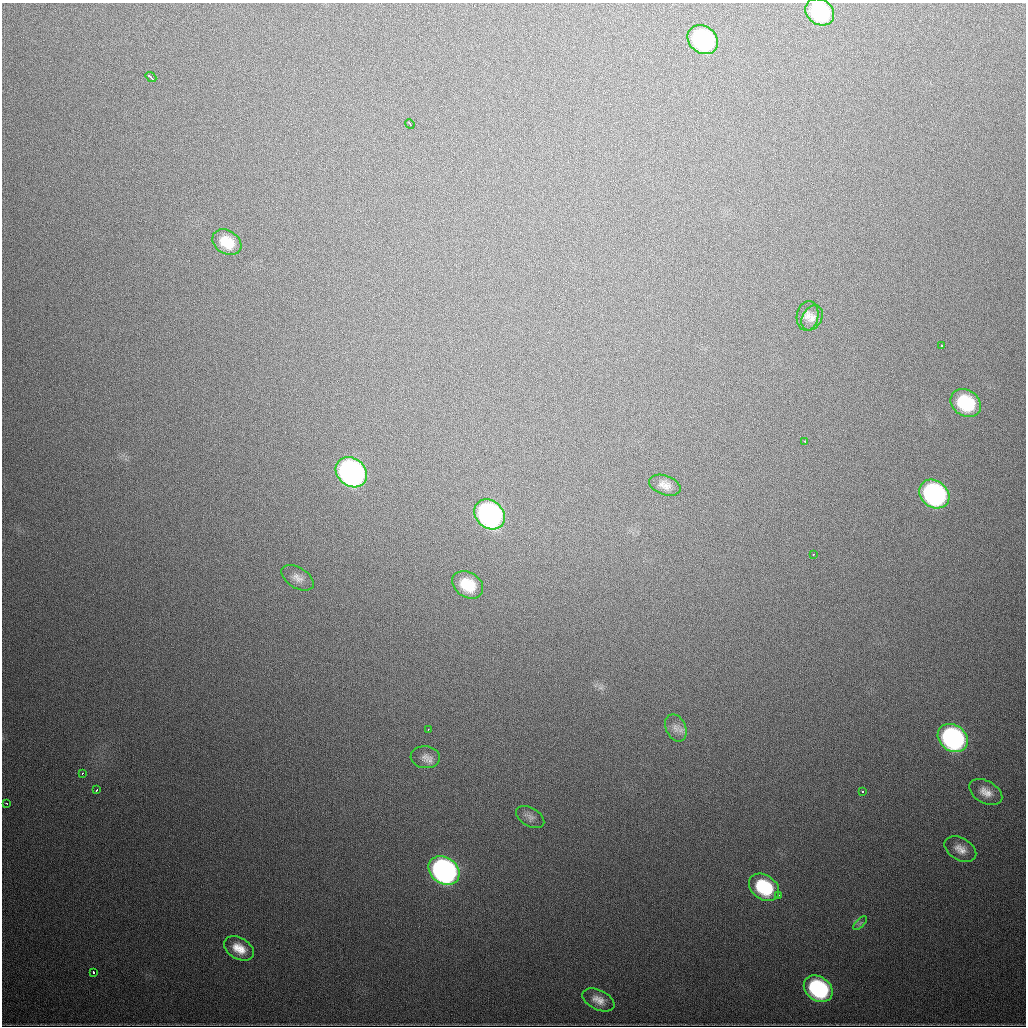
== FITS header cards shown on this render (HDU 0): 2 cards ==
NAXIS1  =                 1024
NAXIS2  =                 1024

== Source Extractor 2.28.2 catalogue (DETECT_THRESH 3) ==
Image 1024 x 1024 px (HDU 0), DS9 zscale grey, 1 PNG px = 1 image px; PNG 1028 x 1028 px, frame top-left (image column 1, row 1024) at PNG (2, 3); each listed source drawn as its Kron ellipse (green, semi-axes under 4 px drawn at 4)
Background 612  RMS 20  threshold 58.6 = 3 sigma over >= 5 px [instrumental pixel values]
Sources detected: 36; all 36 listed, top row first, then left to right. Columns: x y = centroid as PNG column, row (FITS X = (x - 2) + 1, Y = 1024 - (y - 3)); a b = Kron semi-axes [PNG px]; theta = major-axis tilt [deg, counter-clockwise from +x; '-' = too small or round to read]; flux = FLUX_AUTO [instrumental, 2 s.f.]
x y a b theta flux
820 12 15 12 -35 110000
703 40 16 13 -39 180000
151 77 6 2 -38 5400
410 124 5 2 - 2300
227 242 15 11 -33 26000
808 316 15 10 81 9100
812 318 13 9 60 8900
942 346 3 3 - 9200
966 403 16 13 -32 76000
805 441 3 2 - 11000
351 472 17 13 -39 490000
665 485 16 9 -19 11000
934 494 16 13 -36 270000
490 514 17 13 -42 340000
813 554 3 2 - 3800
297 578 18 10 -33 10000
468 585 16 12 -33 40000
676 728 14 10 -64 9700
428 730 3 2 - 1400
953 738 16 13 -36 290000
425 757 14 11 -4 9400
82 773 3 2 - 2100
96 790 3 2 - 2200
863 791 3 2 - 2000
986 792 18 11 -30 14000
6 803 3 2 - 1400
530 817 15 9 -31 7600
960 849 17 11 -29 13000
444 871 16 13 -36 460000
764 887 16 12 -35 81000
779 895 2 2 - 1600
860 923 9 3 45 2200
239 948 16 10 -30 21000
94 973 3 3 - 11000
818 989 16 12 -35 160000
598 1000 17 9 -26 14000
At the frame edge (FLAGS 8, measured only in part): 1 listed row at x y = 820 12